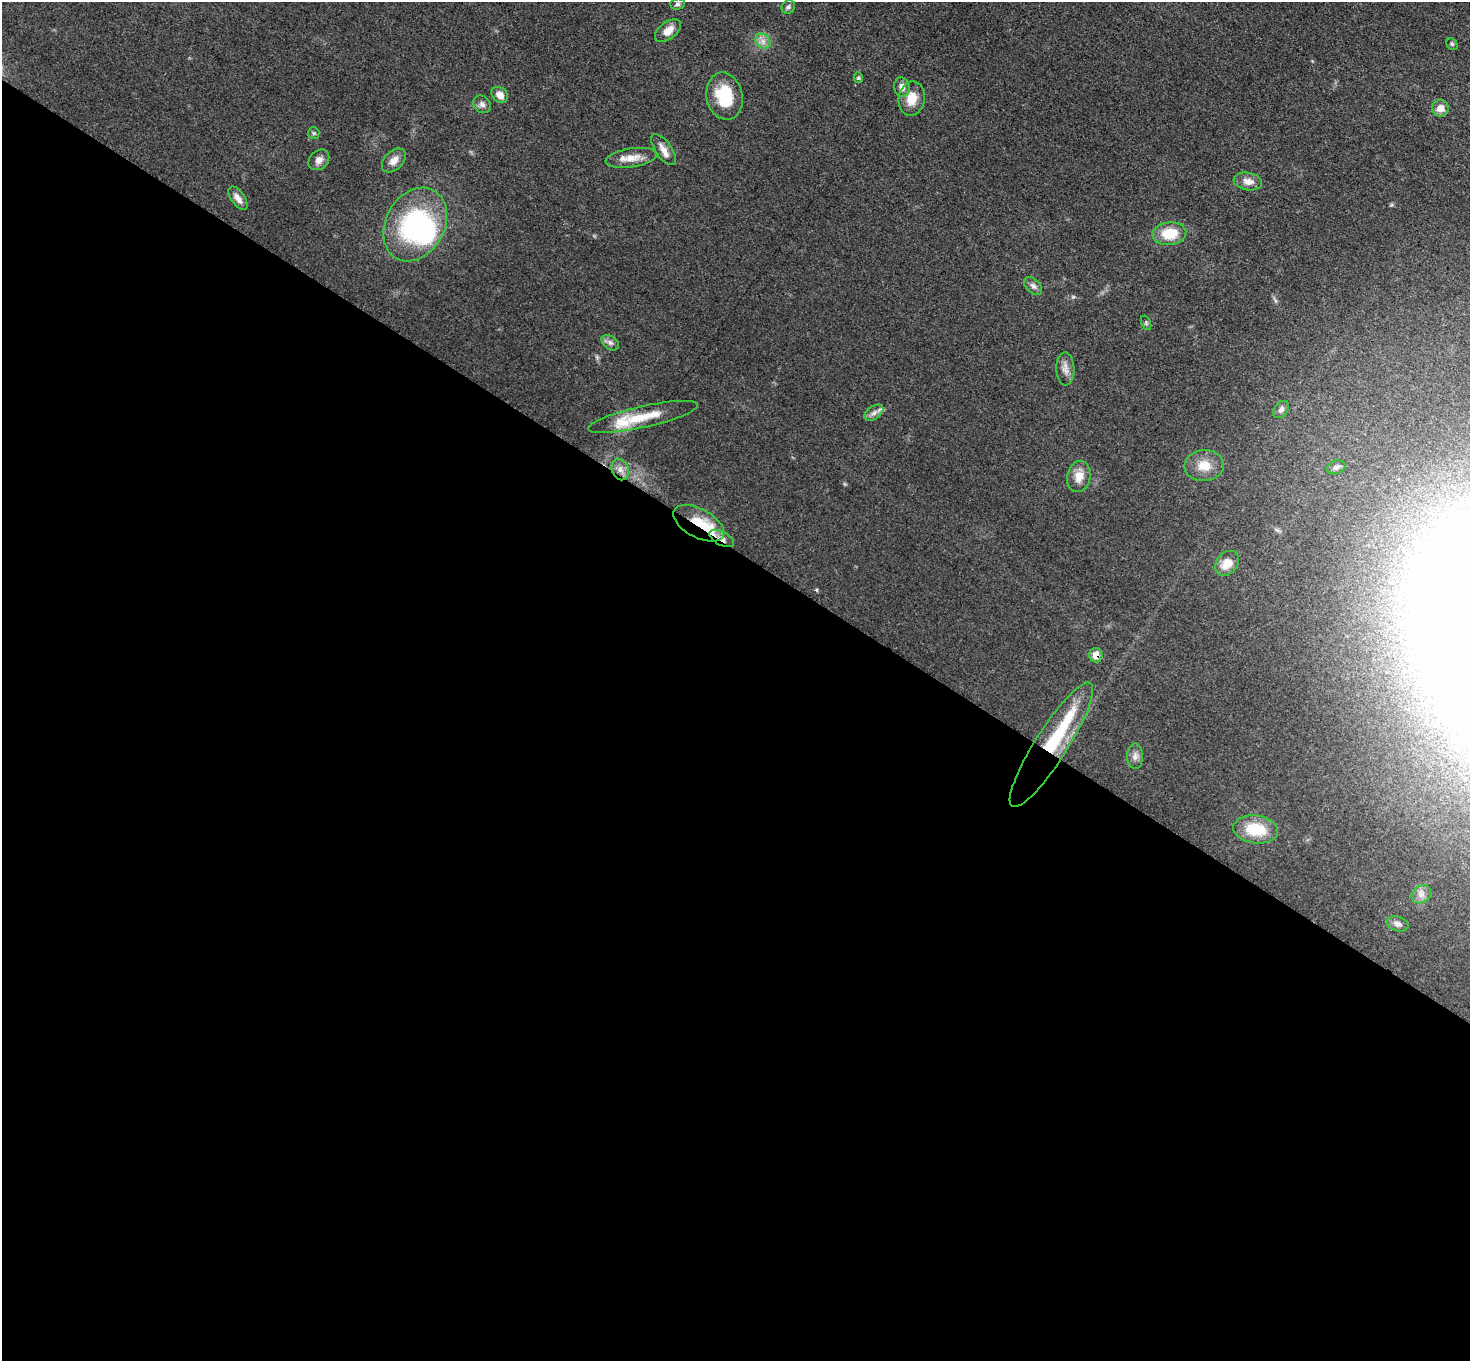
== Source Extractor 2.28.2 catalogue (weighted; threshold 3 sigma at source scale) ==
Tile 14 of 4 x 4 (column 2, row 4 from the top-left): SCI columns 1481-2948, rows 162-1520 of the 5894 x 5897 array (HDU 1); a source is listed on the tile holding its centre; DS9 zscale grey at full resolution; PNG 1472 x 1363 px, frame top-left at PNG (2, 2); each listed source drawn as its Kron ellipse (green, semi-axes under 4 px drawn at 4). Shown black and unused: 60% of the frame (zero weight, under 3 of 5 exposures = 1% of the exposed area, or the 3 px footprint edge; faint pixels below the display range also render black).
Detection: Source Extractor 2.28.2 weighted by HDU 2 'WHT'; one run over the whole footprint, this tile lists its part. Background 0.0479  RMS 0.0053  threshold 0.024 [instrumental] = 3 sigma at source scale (4.5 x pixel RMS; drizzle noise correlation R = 1.50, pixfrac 1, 0.05/0.05 arcsec/px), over >= 5 px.
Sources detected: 47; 3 inside a brighter object's white glare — neither listed nor drawn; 3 inside a brighter listed object's ellipse — not listed separately; the other 41 listed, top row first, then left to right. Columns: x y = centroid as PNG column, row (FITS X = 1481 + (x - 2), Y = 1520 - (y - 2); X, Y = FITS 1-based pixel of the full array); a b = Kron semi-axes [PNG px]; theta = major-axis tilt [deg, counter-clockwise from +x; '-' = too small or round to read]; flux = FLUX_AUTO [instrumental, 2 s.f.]
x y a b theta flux
677 4 7 5 3 1.2
788 7 7 6 - 1.3
668 31 15 8 37 5.6
763 41 8 6 -45 2.7
1452 44 6 5 - 0.89
858 78 5 4 - 0.88
902 87 9 8 - 3.2
500 95 9 7 -41 4.2
725 96 24 18 -77 20
912 99 17 13 79 8.8
482 104 9 8 - 2.2
1440 108 8 8 - 4.6
314 133 6 5 - 0.89
663 150 18 8 -56 4.2
631 158 26 9 9 6.9
319 160 11 9 44 3.4
394 160 14 9 45 4.6
1248 181 14 8 -9 4.6
238 198 13 6 -55 3.2
415 225 39 29 61 83
1169 234 17 11 6 15
1033 286 11 6 -44 2.3
1146 323 7 4 -67 0.89
610 343 9 6 -37 2
1065 369 16 9 -88 3.8
1281 410 10 6 52 1.8
874 413 11 6 37 2.3
643 417 56 10 12 17
1204 466 20 15 4 8.9
1336 467 9 6 18 1.8
620 469 11 8 -69 3.3
1079 476 16 11 79 6.3
699 523 28 14 -28 16
722 538 13 6 -28 3.7
1227 563 13 10 51 7.4
1096 655 7 6 - 5.3
1051 745 73 16 58 37
1135 756 12 8 89 2.8
1256 829 22 14 -8 20
1421 894 10 8 35 3.1
1398 924 11 7 -16 2.5
Overlapping masked pixels (flux is a lower limit): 4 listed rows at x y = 699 523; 722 538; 1096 655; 1051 745